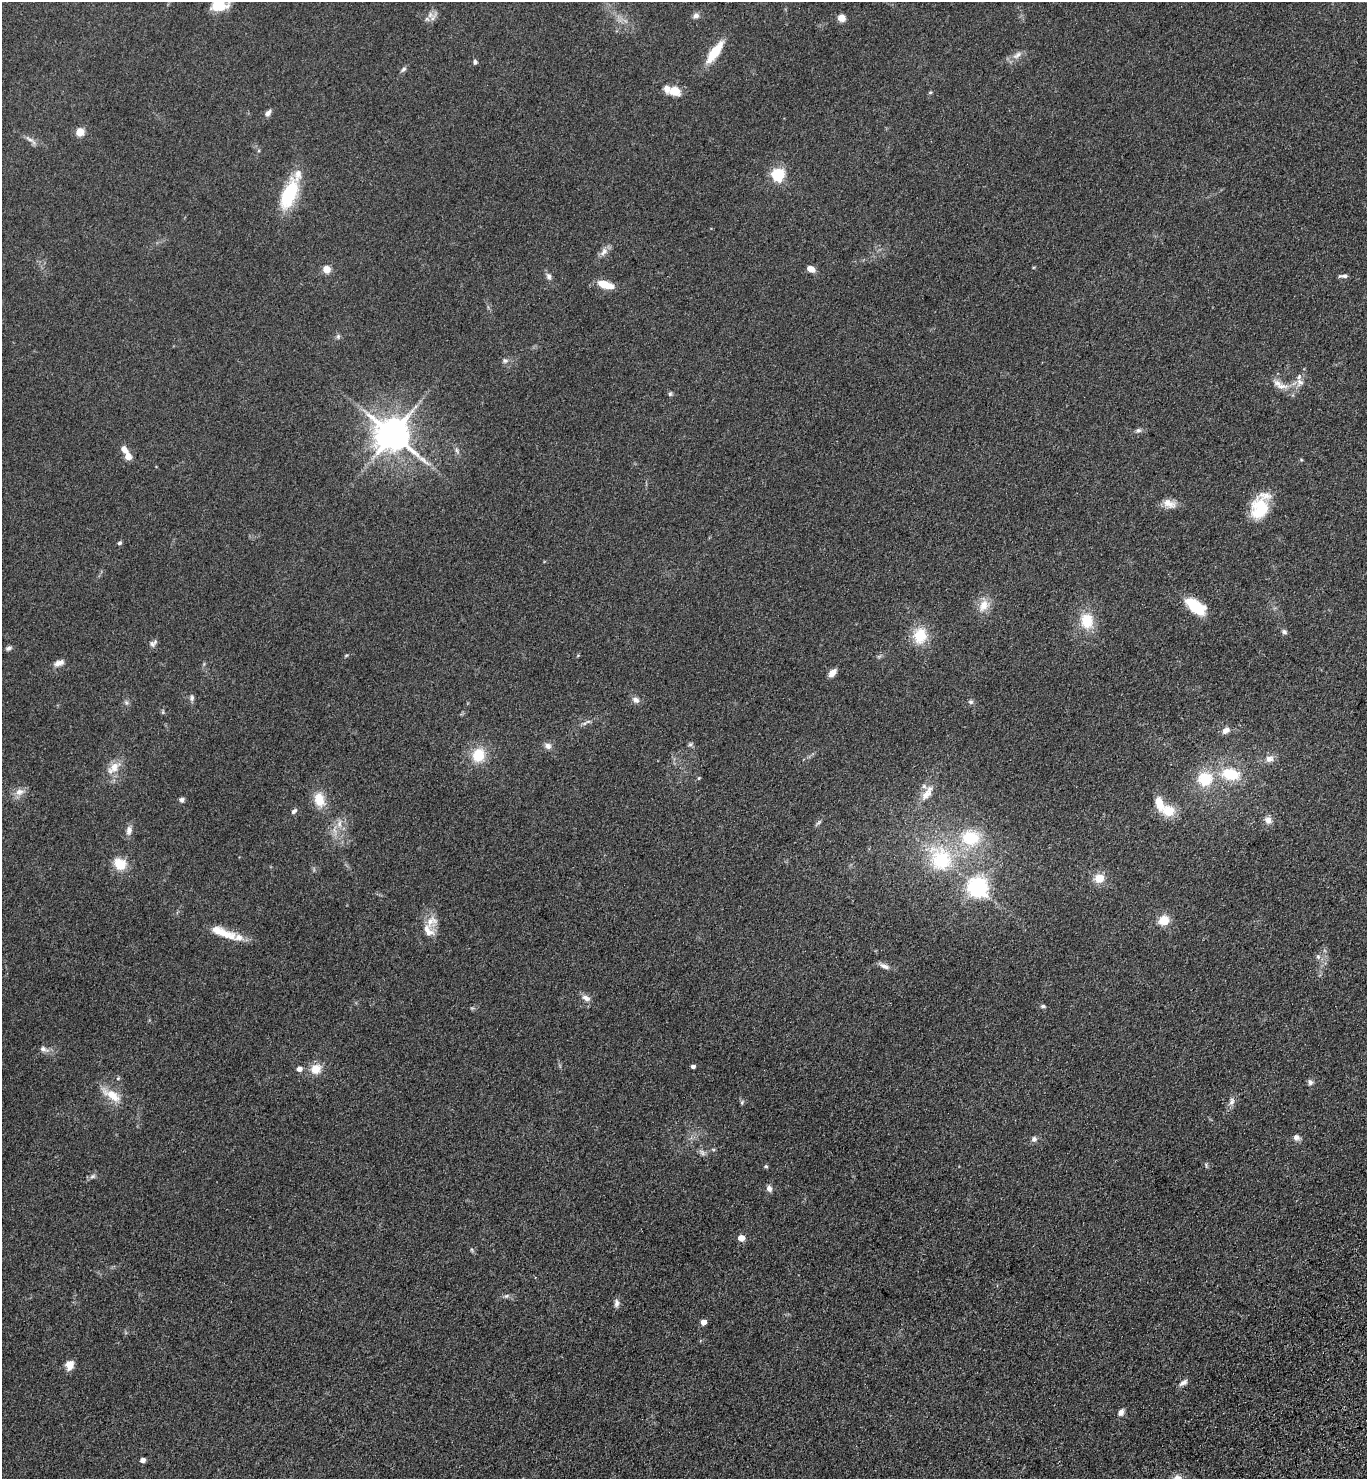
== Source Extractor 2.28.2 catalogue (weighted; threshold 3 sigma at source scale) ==
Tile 6 of 4 x 4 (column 2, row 2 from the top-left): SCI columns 1757-3121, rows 3040-4516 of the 6103 x 6077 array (HDU 1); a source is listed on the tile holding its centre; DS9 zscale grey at full resolution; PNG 1369 x 1481 px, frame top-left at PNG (2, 2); no overlay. Shown black and unused: <1% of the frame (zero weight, under 3 of 4 exposures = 6% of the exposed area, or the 3 px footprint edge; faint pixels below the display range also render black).
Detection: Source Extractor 2.28.2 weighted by HDU 2 'WHT'; one run over the whole footprint, this tile lists its part. Background 0.0907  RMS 0.0088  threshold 0.0396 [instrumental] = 3 sigma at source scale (4.5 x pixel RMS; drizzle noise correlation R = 1.50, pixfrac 1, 0.05/0.05 arcsec/px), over >= 5 px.
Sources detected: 114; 9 inside a brighter listed object's ellipse — not listed separately; the other 105 listed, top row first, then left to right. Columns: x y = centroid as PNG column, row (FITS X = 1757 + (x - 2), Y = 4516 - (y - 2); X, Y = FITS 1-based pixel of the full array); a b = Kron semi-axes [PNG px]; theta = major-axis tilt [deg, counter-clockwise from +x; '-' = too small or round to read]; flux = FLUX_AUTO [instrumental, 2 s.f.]
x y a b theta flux
220 8 29 10 29 12
696 15 8 8 - 3.2
433 18 17 5 60 4
842 18 9 8 - 5.9
715 52 25 8 54 27
1017 55 14 7 35 5.3
475 62 6 5 - 1.8
403 69 9 5 42 2.1
675 90 11 9 -16 14
930 92 6 4 2 1
268 113 9 6 49 3.3
80 132 5 5 - 32
29 139 16 4 -30 3.7
778 174 6 5 - 130
289 194 41 17 68 42
604 251 13 8 55 5.1
1033 268 5 3 - 0.78
326 269 5 5 - 23
810 269 9 6 -30 5.7
549 276 9 7 -66 2.9
1343 276 12 4 1 2.8
605 285 20 8 -16 14
338 336 6 5 - 1.7
505 361 9 7 -9 2.7
1278 383 16 9 -25 7.7
1300 383 11 9 42 5.5
670 394 6 5 - 1.5
1138 430 8 6 2 2.3
392 435 10 9 - 2100
124 450 12 7 -50 6.2
457 450 10 4 -69 2.3
1169 504 18 11 -18 8.9
1259 509 26 20 76 34
119 543 5 4 - 1.9
984 605 18 12 55 11
1196 607 26 12 -37 29
1087 621 18 14 -77 24
1284 632 7 5 -21 2.1
920 636 17 14 75 25
152 644 10 7 -69 2.9
8 648 8 5 28 2.3
346 655 6 4 3 0.98
59 663 13 6 23 5.2
832 673 8 6 43 7.5
192 698 9 6 74 2.4
636 700 10 8 -23 3.8
126 702 7 5 -77 2
971 702 7 6 - 1.9
588 721 9 4 10 2.2
1226 730 10 7 39 4.9
690 744 6 5 - 1.6
548 746 9 7 -23 3.9
478 755 15 13 73 23
1269 759 12 9 8 5.5
114 768 22 11 43 12
1231 774 21 14 -12 29
699 778 4 4 - 0.95
1205 779 17 15 -5 29
19 792 13 9 17 6.3
927 793 25 9 55 11
319 799 19 13 -77 15
182 800 7 6 - 2.3
294 811 9 5 44 2.2
1168 811 15 12 -9 18
1268 820 9 8 - 5.4
819 822 10 4 40 1.8
339 824 12 6 84 5.9
129 830 12 7 79 4.7
970 838 24 20 -4 40
941 859 36 30 -62 70
120 864 15 13 -36 16
1099 878 12 12 - 11
977 887 7 7 - 490
1164 920 11 9 35 13
431 921 17 14 16 11
223 933 37 10 -21 19
1318 957 6 5 - 2
884 966 16 6 -22 4.3
586 998 11 7 -25 4.6
1043 1006 7 5 0 1.8
43 1049 11 7 -17 4.3
693 1066 4 3 - 2.8
299 1069 5 5 - 5.5
316 1069 12 11 - 12
118 1078 5 4 - 1.1
1310 1082 7 6 - 2.8
112 1095 30 11 -33 16
742 1102 7 5 77 1.5
1232 1102 12 7 78 4
1296 1137 9 7 -25 3.5
1034 1139 8 7 - 2.6
713 1149 6 4 -19 1
702 1152 10 6 -53 2.8
1206 1165 8 3 -73 1.2
766 1166 5 4 - 1.1
92 1176 9 6 30 2.4
769 1188 8 7 - 3.4
741 1238 5 4 - 14
506 1296 8 5 26 2
616 1303 11 6 86 3.3
703 1322 5 4 - 8.3
69 1365 10 8 84 8.7
1183 1383 12 6 33 3.6
1121 1412 9 6 61 4
142 1460 4 4 - 5.3
Isophote crosses this tile's border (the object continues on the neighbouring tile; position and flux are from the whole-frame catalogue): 1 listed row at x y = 220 8